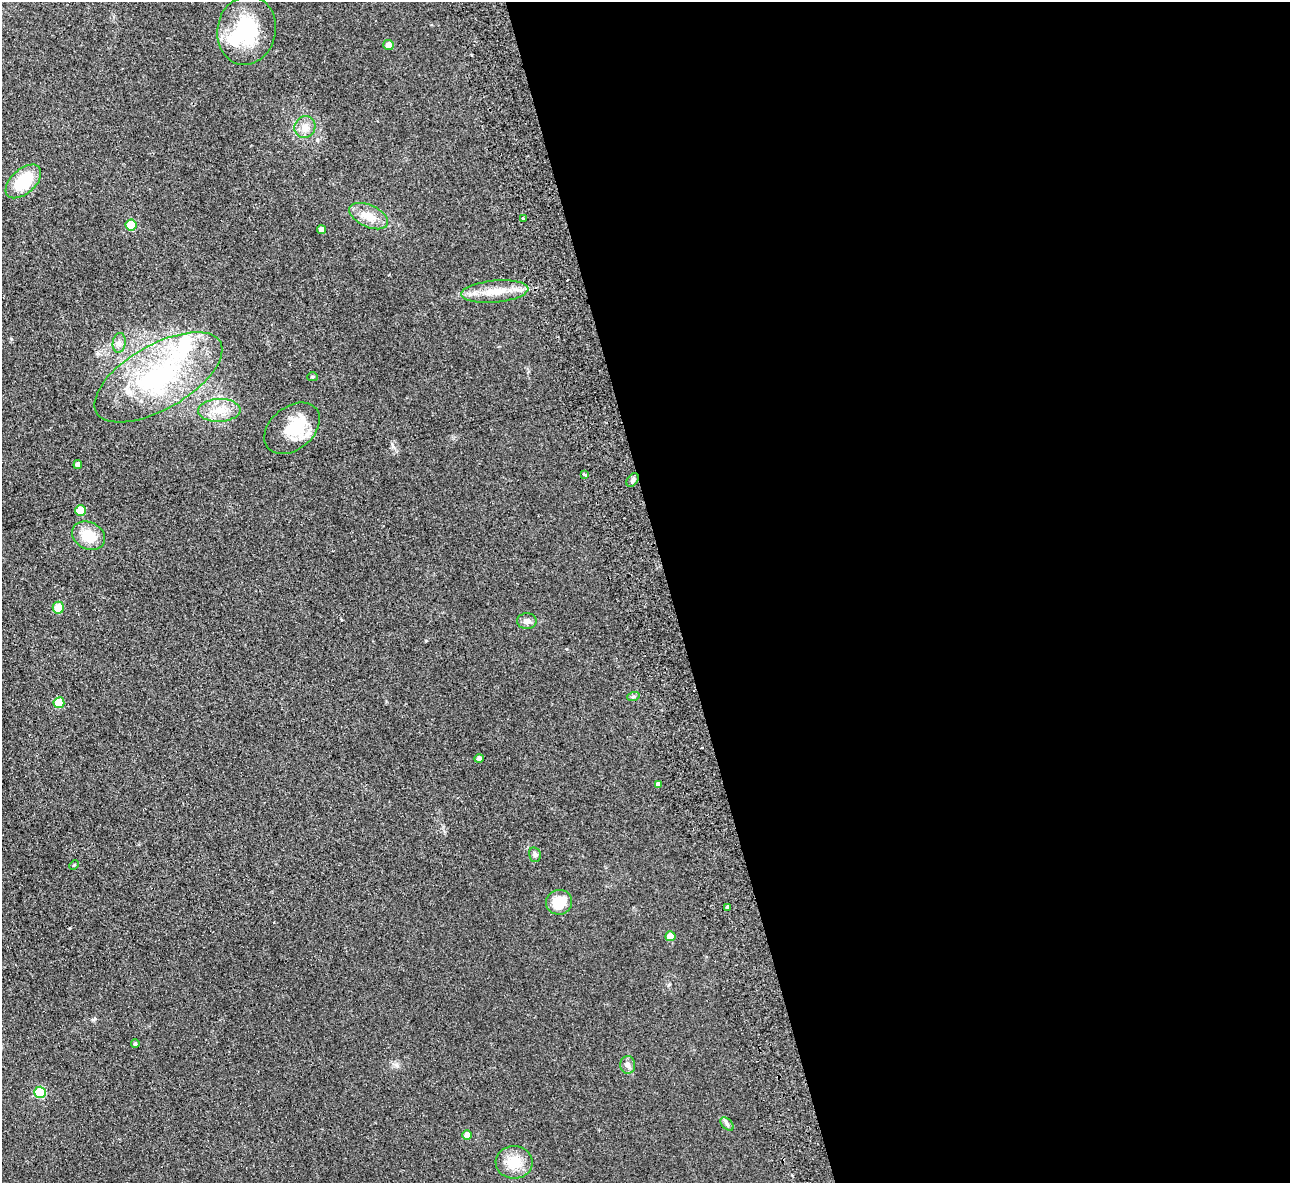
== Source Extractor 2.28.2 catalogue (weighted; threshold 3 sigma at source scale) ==
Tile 8 of 4 x 4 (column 4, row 2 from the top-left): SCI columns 3922-5209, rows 2646-3826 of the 5266 x 5170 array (HDU 1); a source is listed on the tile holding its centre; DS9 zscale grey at full resolution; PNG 1292 x 1185 px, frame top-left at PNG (2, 2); each listed source drawn as its Kron ellipse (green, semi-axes under 4 px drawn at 4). Shown black and unused: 48% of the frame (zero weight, under 2 of 3 exposures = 3% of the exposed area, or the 3 px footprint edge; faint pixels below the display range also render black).
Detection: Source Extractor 2.28.2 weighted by HDU 2 'WHT'; one run over the whole footprint, this tile lists its part. Background 0.0851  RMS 0.0094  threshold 0.0421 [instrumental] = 3 sigma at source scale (4.5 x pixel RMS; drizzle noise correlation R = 1.50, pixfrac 1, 0.05/0.05 arcsec/px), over >= 5 px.
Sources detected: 42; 1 inside a brighter object's white glare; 2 cosmic-ray / hot-pixel residue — neither listed nor drawn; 3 inside a brighter listed object's ellipse — not listed separately; the other 36 listed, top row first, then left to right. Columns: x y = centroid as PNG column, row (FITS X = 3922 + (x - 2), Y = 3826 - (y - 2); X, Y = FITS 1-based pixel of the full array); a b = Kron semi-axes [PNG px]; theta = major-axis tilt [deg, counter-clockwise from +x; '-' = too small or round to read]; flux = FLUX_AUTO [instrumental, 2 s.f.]
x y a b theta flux
246 30 35 29 78 60
388 45 5 5 - 6.5
305 127 11 10 - 6.7
23 181 21 12 42 40
369 216 21 11 -25 13
523 218 3 3 - 1.1
131 225 5 5 - 31
321 230 4 4 - 3.4
495 291 34 11 5 19
119 343 10 6 82 3.9
158 377 71 32 30 130
313 377 5 4 - 1.3
219 410 21 11 2 15
292 428 31 21 39 31
78 465 4 4 - 3.2
584 475 3 3 - 6.3
633 480 8 5 54 2.4
80 510 5 5 - 23
89 536 17 13 -27 19
58 608 6 6 - 13
527 621 10 8 0 4.2
633 697 6 4 18 1.2
59 703 5 5 - 24
479 759 5 4 - 2.6
658 784 4 4 - 4.1
535 855 7 6 - 2.1
74 865 5 4 - 1.1
559 902 13 12 - 19
727 907 4 4 - 2.4
670 936 5 5 - 12
135 1044 4 4 - 1.3
628 1065 9 7 88 3.8
40 1092 5 5 - 49
727 1124 8 5 -46 2.1
467 1135 5 4 - 6.5
514 1162 18 16 -6 18
Unlisted compact peaks at least as high as the median listed source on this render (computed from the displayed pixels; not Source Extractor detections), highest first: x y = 93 1020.